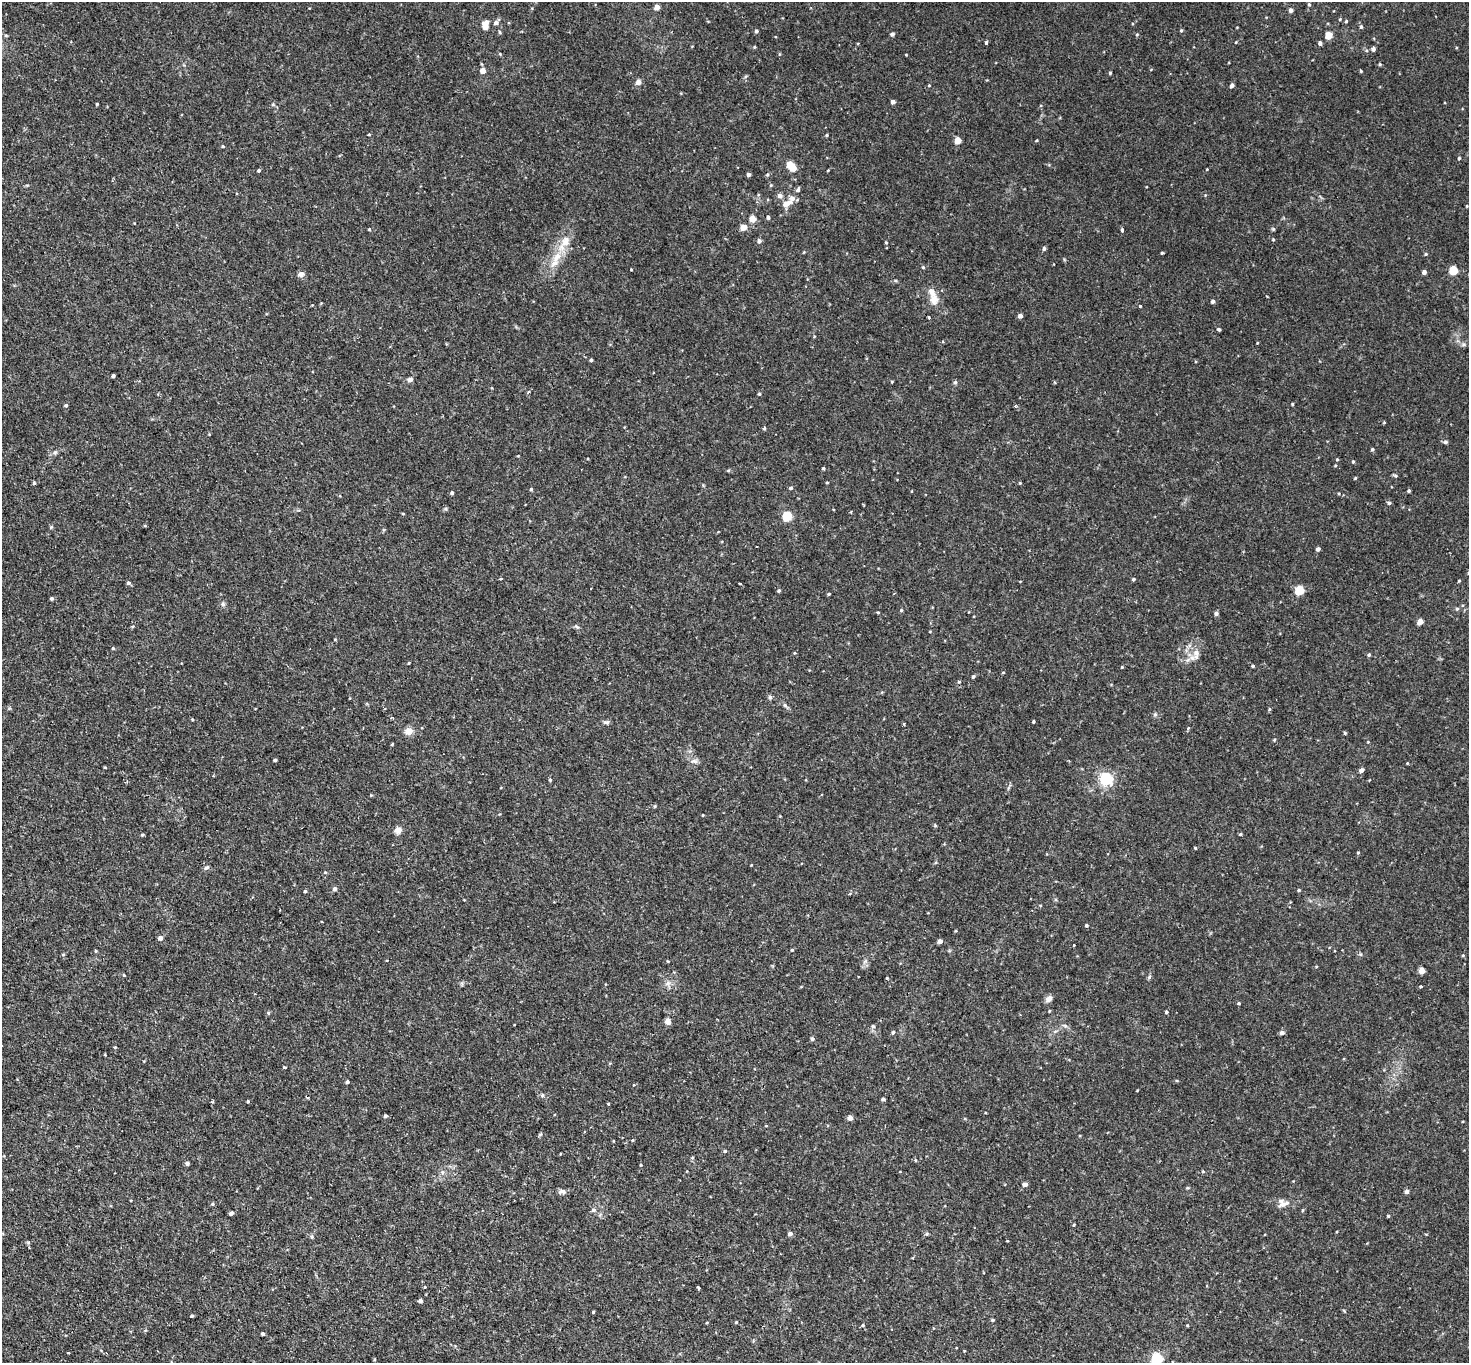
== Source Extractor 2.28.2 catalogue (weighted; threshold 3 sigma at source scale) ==
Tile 7 of 4 x 4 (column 3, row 2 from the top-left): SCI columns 2978-4444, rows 3043-4403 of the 5953 x 5945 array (HDU 1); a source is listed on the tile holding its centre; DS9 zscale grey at full resolution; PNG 1471 x 1365 px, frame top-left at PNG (2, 2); no overlay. Shown black and unused: <1% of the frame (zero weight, under 2 of 3 exposures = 3% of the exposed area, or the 3 px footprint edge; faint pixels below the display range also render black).
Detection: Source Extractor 2.28.2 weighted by HDU 2 'WHT'; one run over the whole footprint, this tile lists its part. Background 0.0589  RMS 0.005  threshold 0.0224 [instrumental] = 3 sigma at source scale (4.5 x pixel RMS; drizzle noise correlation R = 1.50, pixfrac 1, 0.05/0.05 arcsec/px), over >= 5 px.
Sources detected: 226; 1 inside a brighter object's white glare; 2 cosmic-ray / hot-pixel residue — not listed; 4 inside a brighter listed object's ellipse — not listed separately; the other 219 listed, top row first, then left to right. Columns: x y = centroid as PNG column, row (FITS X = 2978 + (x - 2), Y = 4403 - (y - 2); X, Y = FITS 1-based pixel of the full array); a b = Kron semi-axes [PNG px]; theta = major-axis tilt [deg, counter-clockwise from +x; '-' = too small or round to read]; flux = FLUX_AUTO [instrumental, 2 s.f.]
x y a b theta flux
1309 5 5 3 - 0.44
657 7 4 4 - 3.7
1291 10 5 4 - 1.5
1340 19 5 3 - 0.39
1346 21 4 3 - 0.51
496 23 6 5 - 1.6
486 27 8 5 -55 3.5
1361 27 5 4 - 0.78
1181 30 4 4 - 0.5
756 31 4 4 - 0.86
500 32 5 4 - 0.58
892 34 4 4 - 1.2
1137 34 5 3 - 0.37
1328 35 5 5 - 7.7
986 43 3 3 - 1.4
1320 43 4 4 - 1.3
754 47 4 4 - 0.45
1373 49 5 4 - 1.3
906 55 3 2 - 0.32
1380 64 4 3 - 0.55
483 71 4 4 - 3.8
1361 71 4 3 - 0.42
1110 73 3 3 - 0.48
638 82 5 5 - 3
929 85 4 3 - 0.35
1232 86 4 4 - 1.5
893 102 4 4 - 1.8
97 104 3 3 - 0.41
369 135 3 3 - 1.7
827 135 4 3 - 0.55
957 140 5 4 - 6.1
1036 141 4 2 - 0.37
223 146 4 3 - 0.48
1459 158 4 3 - 0.54
790 165 5 5 - 9.4
259 170 4 4 - 0.71
828 170 4 3 - 0.33
767 174 6 4 68 0.64
748 175 4 3 - 1.3
798 189 7 4 72 0.95
780 196 6 5 - 1.7
786 204 11 6 31 4.9
1467 206 4 3 - 0.33
768 217 4 4 - 0.94
753 218 4 4 - 5.5
743 227 4 4 - 6.5
369 229 4 3 - 0.44
1273 229 5 4 - 0.54
1122 230 5 4 - 0.74
565 241 18 12 66 6.7
759 241 5 5 - 1.3
886 243 5 4 - 0.49
1044 249 5 4 - 0.91
1162 253 3 3 - 0.5
1426 254 4 4 - 0.53
557 257 17 10 49 6.7
923 267 5 4 - 0.5
1453 270 5 5 - 14
1424 272 4 4 - 1.5
301 274 8 7 - 1.7
934 299 13 11 84 4.1
1213 301 4 4 - 1.1
1140 306 3 3 - 0.38
1020 316 4 4 - 1.9
929 317 3 2 - 0.62
1219 329 4 3 - 0.73
591 360 3 3 - 0.84
113 376 4 3 - 1.1
410 379 7 6 - 1.3
892 382 3 3 - 0.45
955 382 5 5 - 0.77
759 394 4 4 - 0.58
1292 404 3 3 - 0.45
66 405 4 4 - 0.76
1015 406 4 3 - 0.45
764 428 4 3 - 0.58
1445 442 6 5 - 0.8
1372 449 4 4 - 0.61
55 452 7 5 67 0.95
588 459 3 2 - 0.32
1337 459 4 4 - 0.41
1353 462 4 3 - 0.52
823 468 3 3 - 0.58
728 470 5 4 - 0.53
1395 476 6 4 -19 0.66
1355 478 4 3 - 0.45
827 482 4 2 - 0.37
34 483 3 3 - 1.1
1020 483 4 3 - 0.39
791 488 4 4 - 0.83
531 489 4 4 - 0.55
1409 491 4 3 - 0.63
452 493 4 3 - 0.97
1389 503 4 4 - 0.74
403 514 4 3 - 0.36
787 516 5 5 - 26
145 526 5 3 - 0.42
1318 549 4 4 - 1.2
501 579 4 3 - 0.47
1133 579 4 4 - 0.72
1459 581 4 3 - 0.38
128 583 3 3 - 2
740 584 3 3 - 1
779 590 4 4 - 0.7
1299 590 5 5 - 22
829 594 4 3 - 0.5
52 598 4 4 - 1
223 604 7 6 - 1
1457 609 5 4 - 0.6
901 610 4 4 - 0.52
878 612 5 3 - 0.41
1216 613 4 4 - 1.1
1420 622 4 4 - 4.2
577 627 7 4 -30 0.8
113 648 4 3 - 0.57
1196 654 16 9 87 3.7
1369 655 4 4 - 0.67
409 663 3 3 - 0.39
1253 666 4 3 - 0.64
1122 667 3 3 - 0.39
973 677 5 4 - 0.79
959 682 4 4 - 0.47
770 697 6 5 - 0.89
785 705 6 5 - 0.85
1269 709 5 3 - 0.53
1155 714 6 5 - 0.79
192 719 4 3 - 0.39
606 722 8 5 3 1.2
1033 722 3 3 - 0.55
904 724 3 3 - 0.44
409 731 9 8 - 3.7
1345 733 4 4 - 0.47
1274 740 4 4 - 0.48
392 744 3 3 - 0.44
275 760 3 3 - 0.68
694 761 10 6 0 1.7
1407 763 4 3 - 0.37
1361 770 5 4 - 1.6
1106 779 6 5 - 76
550 780 4 4 - 0.52
655 806 5 3 - 0.45
703 815 3 3 - 0.35
935 825 4 4 - 0.51
398 830 8 8 - 2.3
1240 834 4 3 - 0.53
142 835 5 3 - 0.61
1195 848 3 3 - 0.52
1358 853 4 3 - 0.39
206 868 8 4 27 0.91
325 872 5 4 - 0.52
335 889 6 5 - 0.99
1299 890 4 3 - 0.59
305 891 4 4 - 0.6
850 893 4 3 - 0.43
1040 905 5 3 - 0.37
1086 925 4 4 - 0.63
160 938 4 4 - 2
940 941 4 4 - 2.1
1074 945 3 2 - 0.62
792 950 4 3 - 0.45
96 951 4 3 - 0.49
1463 955 5 3 - 0.41
667 961 4 3 - 0.35
1421 971 4 4 - 5.7
124 975 3 3 - 0.55
1149 977 7 4 71 0.69
668 983 7 5 45 1.3
1421 986 4 3 - 0.48
1049 999 7 6 - 2.6
1239 1003 4 3 - 0.55
1166 1012 4 3 - 0.76
268 1013 5 4 - 0.6
668 1021 6 6 - 2.4
873 1026 6 5 - 0.7
1065 1026 6 4 -42 0.87
893 1033 4 4 - 0.92
1282 1033 6 5 - 1.2
812 1039 5 4 - 0.99
115 1047 4 3 - 0.38
285 1067 5 2 - 0.47
347 1082 4 4 - 1
542 1095 6 4 -72 0.61
883 1099 4 3 - 1.1
248 1101 4 3 - 0.49
385 1116 4 4 - 0.82
850 1118 4 4 - 3.1
540 1135 6 4 20 0.59
725 1151 4 4 - 0.71
692 1158 5 4 - 0.56
915 1160 5 3 - 0.42
187 1163 4 4 - 1.2
641 1165 4 3 - 0.38
1203 1171 5 3 - 0.49
442 1172 6 4 89 0.98
1025 1184 6 4 -2 1.5
1187 1188 5 4 - 0.48
1406 1191 4 4 - 1.6
562 1192 10 6 -9 1.6
1283 1203 17 12 0 3.7
212 1204 5 4 - 0.64
593 1210 6 5 - 0.86
1303 1210 5 3 - 0.42
231 1213 4 4 - 1.4
1388 1216 4 3 - 0.43
1074 1225 4 4 - 0.4
790 1234 4 4 - 1.9
927 1234 5 4 - 0.63
312 1237 6 5 - 0.73
425 1287 3 2 - 0.55
698 1287 3 3 - 1.2
420 1301 4 4 - 1.3
593 1312 3 3 - 0.45
192 1316 4 3 - 0.83
992 1320 4 3 - 0.57
736 1322 4 4 - 0.47
863 1325 5 4 - 0.53
1187 1325 4 3 - 0.39
263 1334 3 3 - 0.85
1157 1359 5 5 - 50
Isophote crosses this tile's border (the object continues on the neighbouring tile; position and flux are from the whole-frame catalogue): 1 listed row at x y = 1157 1359